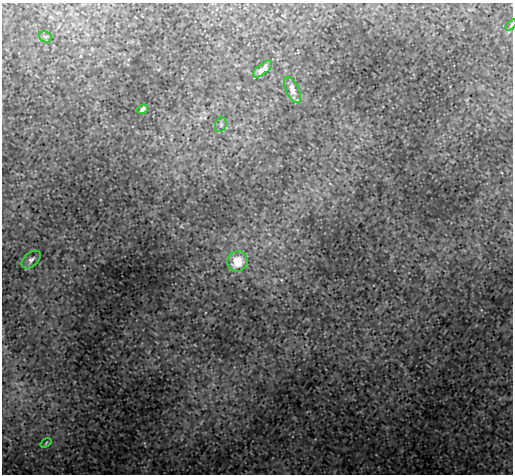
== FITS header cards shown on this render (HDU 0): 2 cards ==
NAXIS1  =                  511
NAXIS2  =                  472

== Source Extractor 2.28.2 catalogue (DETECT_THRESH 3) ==
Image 511 x 472 px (HDU 0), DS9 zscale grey, 1 PNG px = 1 image px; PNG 515 x 476 px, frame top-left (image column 1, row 472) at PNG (2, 3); each listed source drawn as its Kron ellipse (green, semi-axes under 4 px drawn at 4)
Background 0.0411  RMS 0.0011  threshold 0.00335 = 3 sigma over >= 5 px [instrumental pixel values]
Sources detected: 9; all 9 listed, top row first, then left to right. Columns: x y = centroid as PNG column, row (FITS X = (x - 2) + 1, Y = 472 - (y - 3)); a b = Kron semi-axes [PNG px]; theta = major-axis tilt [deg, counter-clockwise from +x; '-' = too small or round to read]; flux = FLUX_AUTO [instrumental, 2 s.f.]
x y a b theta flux
511 25 6 4 48 0.093
45 37 7 5 -22 0.13
263 69 11 5 39 1.1
293 90 14 6 -65 0.79
142 109 5 4 - 0.38
221 125 7 5 70 0.21
31 260 11 6 40 0.26
237 261 10 10 - 1.5
46 443 6 3 38 0.073
At the frame edge (FLAGS 8, measured only in part): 1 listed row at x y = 511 25